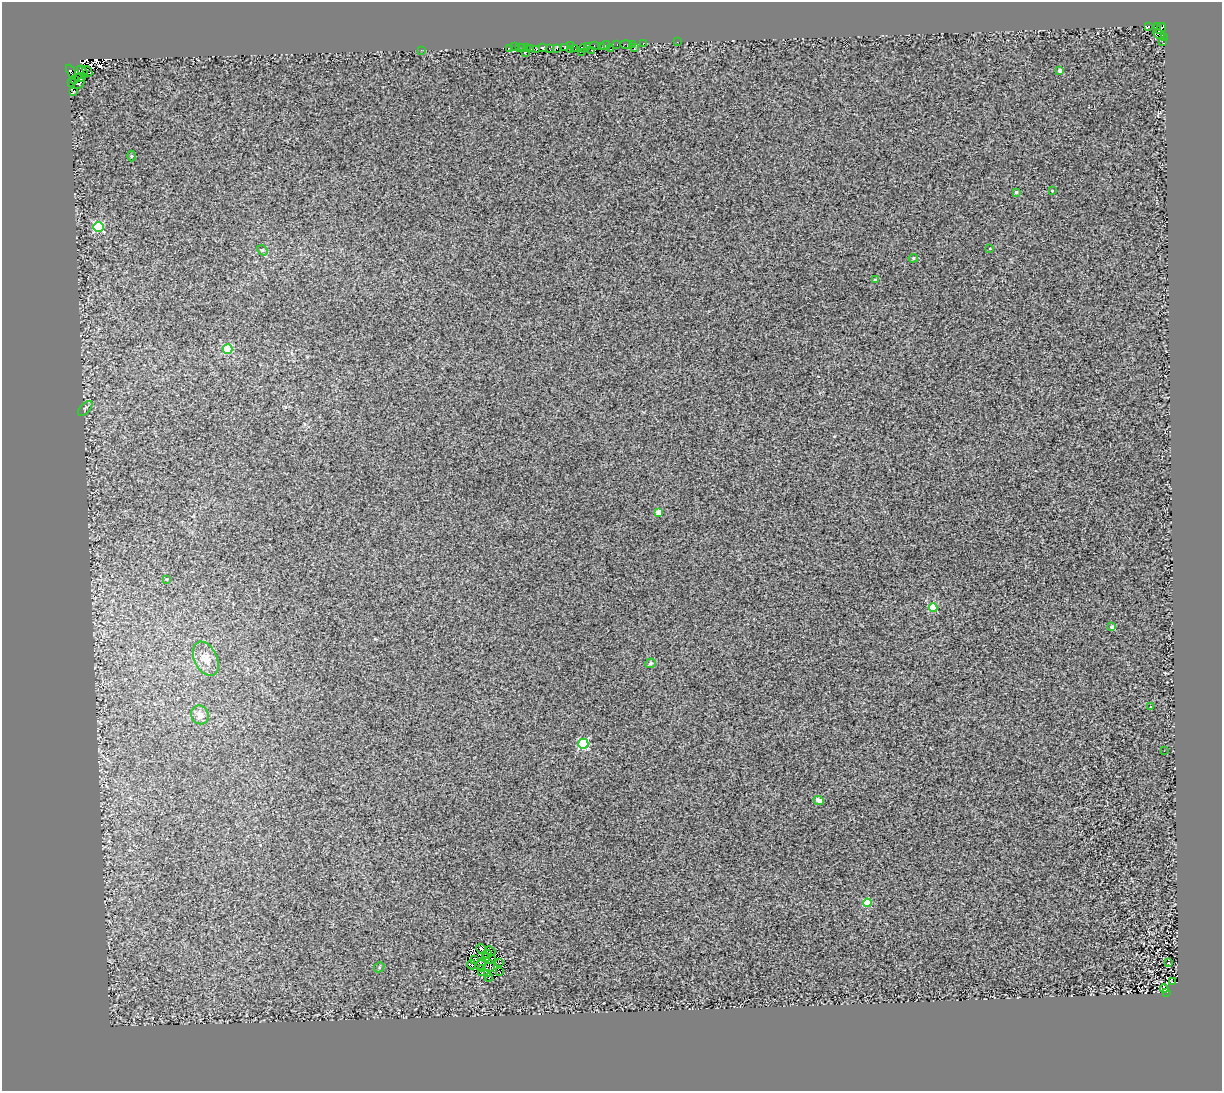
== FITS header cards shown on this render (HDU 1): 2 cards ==
NAXIS1  =                 1220
NAXIS2  =                 1089

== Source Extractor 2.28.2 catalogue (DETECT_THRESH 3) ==
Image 1220 x 1089 px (HDU 1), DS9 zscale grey, 1 PNG px = 1 image px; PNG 1224 x 1093 px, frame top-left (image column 1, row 1089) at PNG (2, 2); each listed source drawn as its Kron ellipse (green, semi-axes under 4 px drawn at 4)
Background 0.579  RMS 1.1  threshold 3.18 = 3 sigma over >= 5 px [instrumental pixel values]
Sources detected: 98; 11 with non-positive FLUX_AUTO (blend fragments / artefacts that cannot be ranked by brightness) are neither listed nor drawn; the other 87 listed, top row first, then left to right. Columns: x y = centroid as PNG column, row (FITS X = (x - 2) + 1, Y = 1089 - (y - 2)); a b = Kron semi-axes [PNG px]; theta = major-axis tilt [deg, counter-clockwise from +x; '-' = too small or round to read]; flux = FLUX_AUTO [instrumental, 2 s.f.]
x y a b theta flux
1149 27 3 2 - 840
1157 27 4 2 - 570
1161 28 6 3 58 1200
1159 34 6 3 -29 400
1164 37 3 2 - 99
1162 41 3 2 - 140
677 42 2 2 - 36
617 44 3 2 - 310
626 44 6 4 -1 520
633 44 2 2 - 94
643 44 3 2 - 580
605 45 5 3 - 4200
570 46 3 2 - 870
594 46 3 2 - 260
514 47 2 2 - 130
526 47 3 2 - 270
542 47 3 3 - 8100
587 47 4 3 - 740
602 47 2 2 - 110
510 48 3 2 - 170
519 48 3 2 - 120
523 48 3 3 - 170
549 48 3 2 - 97
557 48 3 2 - 390
564 48 4 3 - 800
583 48 4 2 - 310
634 48 2 2 - 310
531 49 3 2 - 1000
537 49 4 2 - 2100
575 49 3 2 - 310
610 49 3 2 - 350
421 50 2 2 - 55
571 50 3 2 - 270
592 51 3 2 - 150
526 52 2 2 - 82
581 52 4 2 - 180
1060 70 4 3 - 360
71 71 7 4 -65 4300
82 71 6 3 -47 3500
87 71 6 4 -51 5900
80 78 5 3 - 3100
75 80 3 2 - 1300
71 82 3 2 - 910
79 83 6 3 46 510
73 92 3 2 - 760
132 156 5 3 - 60
1052 191 2 2 - 51
1016 192 4 3 - 180
98 227 5 5 - 6400
990 249 3 2 - 40
262 250 6 4 -42 100
913 258 5 4 - 100
875 280 4 3 - 180
228 349 5 4 - 4300
85 408 9 5 46 130
659 512 4 4 - 1100
167 579 4 3 - 140
933 608 4 4 - 2900
1112 627 4 4 - 210
206 659 18 11 -64 760
650 663 5 4 - 110
1151 707 3 2 - 54
200 715 9 8 - 390
583 744 5 5 - 6600
1164 751 2 2 - 35
819 800 5 4 - 760
867 903 4 4 - 2400
481 949 5 4 - 120
490 951 5 2 - 48
487 954 5 2 - 110
485 958 4 2 - 57
474 959 3 3 - 110
491 959 5 2 - 6.4
500 962 3 2 - 93
1168 963 3 2 - 52
481 964 6 4 48 190
471 965 5 3 - 50
490 966 6 5 - 110
379 967 5 4 - 97
481 969 3 2 - 37
499 972 3 2 - 32
481 973 4 2 - 76
487 973 4 2 - 65
489 977 4 2 - 48
1172 982 4 2 - 210
1164 989 4 2 - 60
1167 992 2 2 - 100
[11 non-positive-flux detections neither listed nor drawn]